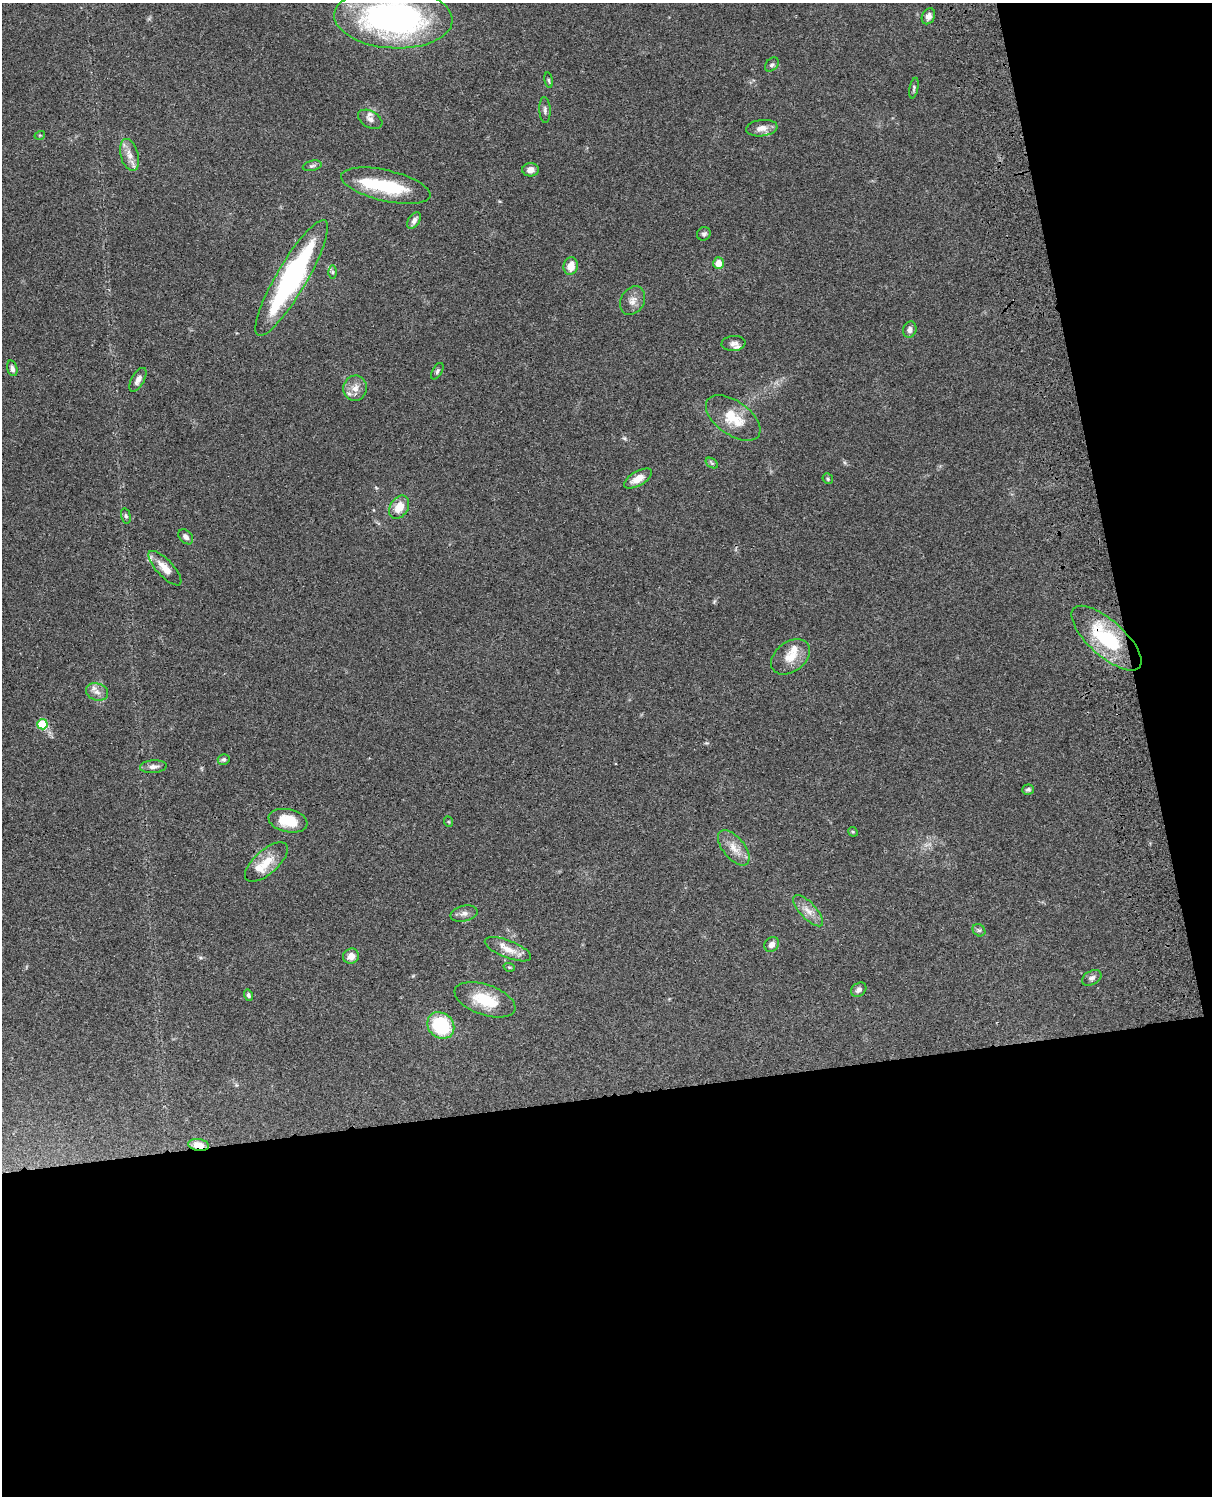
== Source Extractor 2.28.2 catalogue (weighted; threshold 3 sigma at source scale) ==
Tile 12 of 4 x 3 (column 4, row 3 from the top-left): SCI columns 3753-4962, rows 279-1772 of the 5081 x 4925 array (HDU 1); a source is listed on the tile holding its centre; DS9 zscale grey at full resolution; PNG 1214 x 1498 px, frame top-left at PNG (2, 3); each listed source drawn as its Kron ellipse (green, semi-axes under 4 px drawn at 4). Shown black and unused: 33% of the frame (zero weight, under 3 of 4 exposures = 6% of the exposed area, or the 3 px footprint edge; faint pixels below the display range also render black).
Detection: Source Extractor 2.28.2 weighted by HDU 2 'WHT'; one run over the whole footprint, this tile lists its part. Background 0.0771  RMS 0.0058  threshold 0.026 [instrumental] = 3 sigma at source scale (4.5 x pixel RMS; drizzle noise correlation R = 1.50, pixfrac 1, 0.05/0.05 arcsec/px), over >= 5 px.
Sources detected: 65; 1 inside a brighter object's white glare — neither listed nor drawn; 5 inside a brighter listed object's ellipse — not listed separately; the other 59 listed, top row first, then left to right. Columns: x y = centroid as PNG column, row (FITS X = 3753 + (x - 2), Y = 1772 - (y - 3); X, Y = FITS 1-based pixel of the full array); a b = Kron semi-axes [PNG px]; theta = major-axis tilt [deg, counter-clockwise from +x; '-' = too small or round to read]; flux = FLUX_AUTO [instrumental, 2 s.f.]
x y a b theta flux
928 16 8 6 64 2.9
393 18 59 30 -3 180
772 65 8 5 47 1.2
549 80 8 4 -81 0.85
914 88 10 4 79 1.2
545 110 13 5 -87 1.7
370 119 13 8 -30 3
762 128 16 8 7 4.3
40 135 5 3 - 0.49
129 155 16 9 -75 5.2
312 166 9 5 13 1.3
530 170 8 6 2 3.5
386 186 46 15 -13 35
414 220 9 6 57 2.6
704 234 7 6 - 1.4
718 263 6 5 - 6.4
571 266 9 7 76 6.8
333 272 7 4 -90 0.96
292 278 66 15 60 120
632 301 15 11 59 4.5
910 330 8 6 72 2.3
734 343 12 7 5 2.5
12 368 8 5 -74 2.1
437 371 9 5 59 1.2
138 380 13 6 61 2.8
355 388 13 11 78 5.5
733 418 31 17 -36 16
712 463 7 4 -35 0.98
638 479 16 7 30 6.4
828 479 6 5 - 0.91
399 507 12 9 57 8.4
126 516 8 4 -75 1.1
186 537 8 6 -46 2
165 568 22 8 -47 7.1
1106 638 44 17 -42 42
790 657 22 15 37 9.4
97 692 11 8 -18 3.6
42 724 5 5 - 25
224 759 6 5 - 1.2
153 767 13 6 4 2.8
1028 789 6 5 - 1.1
288 821 19 11 -12 16
449 822 5 3 - 0.52
853 832 5 4 - 0.64
734 848 21 10 -50 7.2
266 862 26 12 41 10
808 911 20 8 -46 5.5
464 914 14 7 13 3
979 930 7 5 -41 1.2
772 944 8 6 52 3
508 949 24 8 -22 7.3
351 956 8 7 - 4.8
509 967 6 3 -18 0.65
1092 978 10 7 28 2
859 990 8 6 38 2.2
248 995 6 4 -74 1.2
485 1000 32 15 -19 19
441 1025 14 12 -41 38
199 1145 10 6 -8 6.1
Overlapping masked pixels (flux is a lower limit): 2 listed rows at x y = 1106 638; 199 1145
Isophote crosses this tile's border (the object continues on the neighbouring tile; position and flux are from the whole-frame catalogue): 1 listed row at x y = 393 18